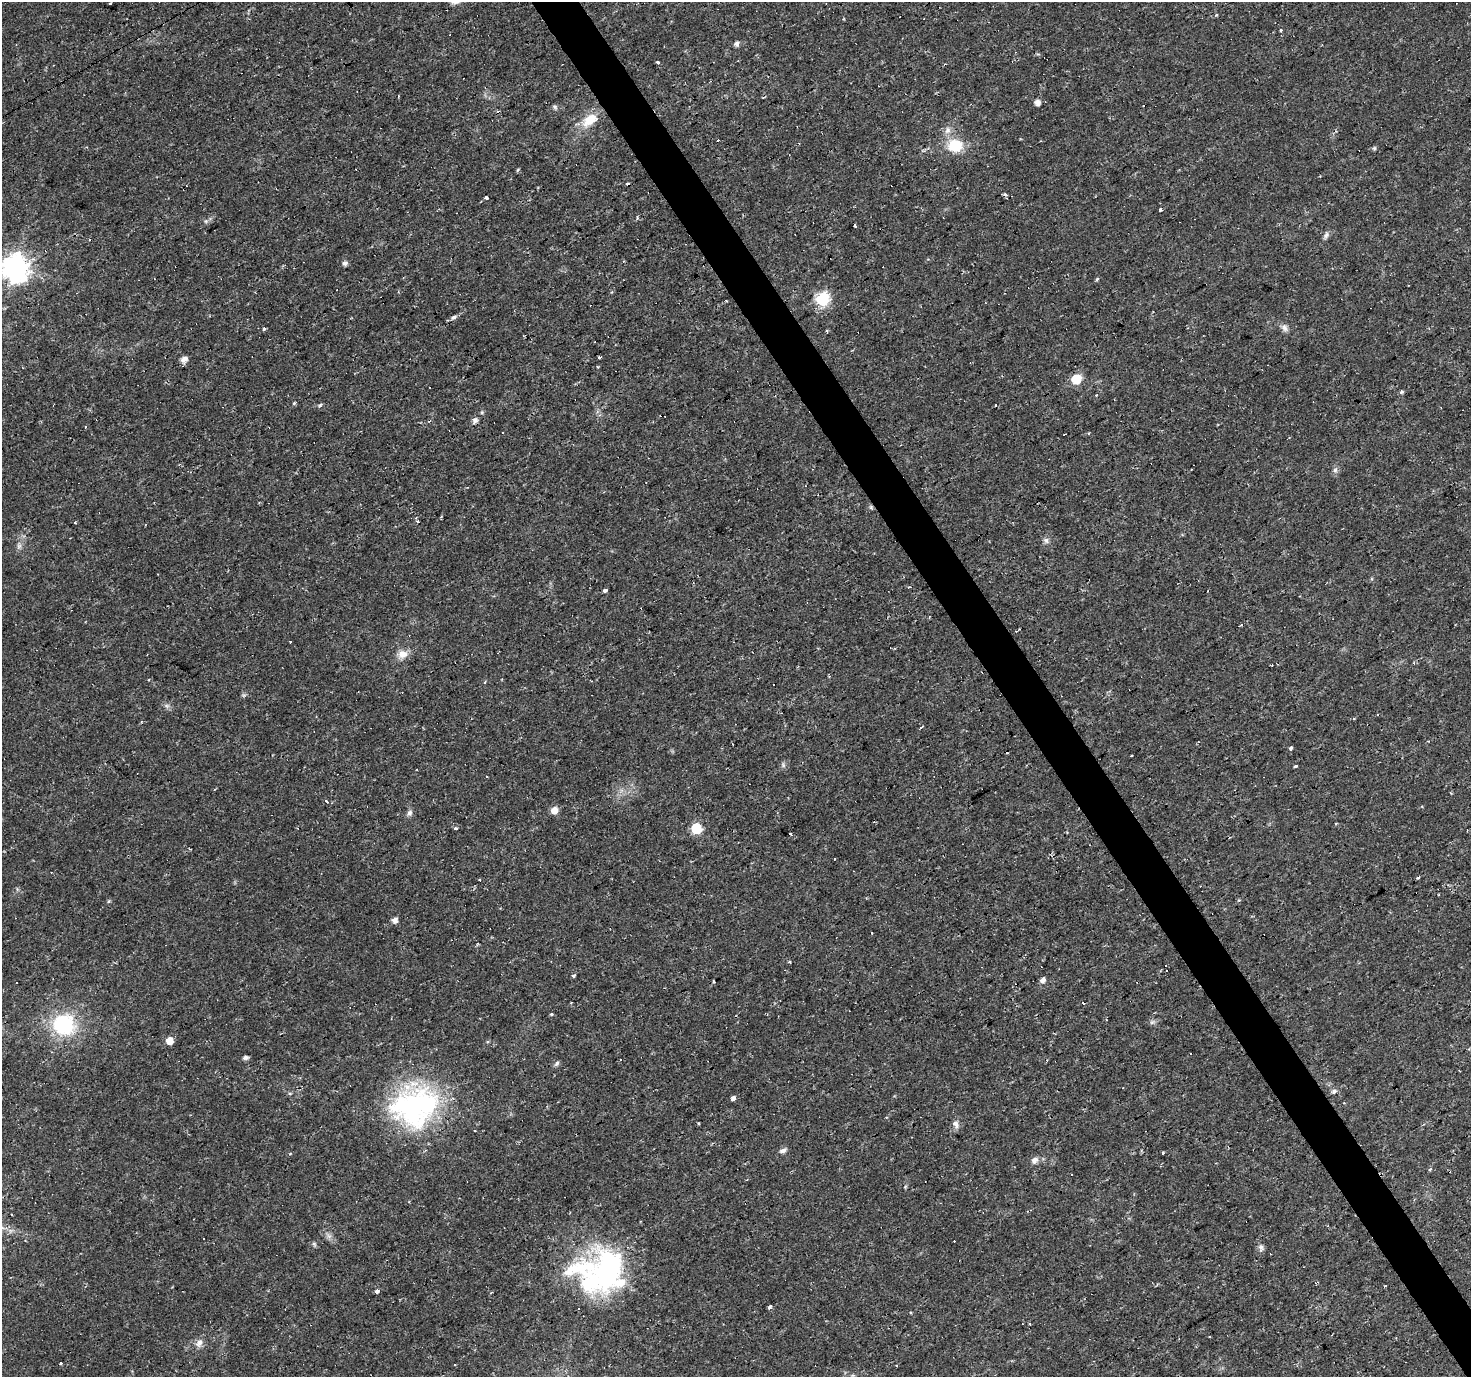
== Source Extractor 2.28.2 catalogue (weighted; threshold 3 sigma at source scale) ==
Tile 6 of 4 x 4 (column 2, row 2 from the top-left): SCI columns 1471-2939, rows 2863-4237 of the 5878 x 5787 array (HDU 1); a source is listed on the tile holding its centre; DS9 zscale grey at full resolution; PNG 1473 x 1379 px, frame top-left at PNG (2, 2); no overlay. Shown black and unused: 3% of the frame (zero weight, under 2 of 3 exposures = <1% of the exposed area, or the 3 px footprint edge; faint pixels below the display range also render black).
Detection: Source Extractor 2.28.2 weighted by HDU 2 'WHT'; one run over the whole footprint, this tile lists its part. Background 0.0199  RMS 0.0024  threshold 0.011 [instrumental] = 3 sigma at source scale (4.5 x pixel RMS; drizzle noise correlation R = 1.50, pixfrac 1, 0.0396/0.0396 arcsec/px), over >= 5 px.
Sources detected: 127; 1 too faint to see at this stretch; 25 cosmic-ray / hot-pixel residue — not listed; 4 inside a brighter listed object's ellipse — not listed separately; the other 97 listed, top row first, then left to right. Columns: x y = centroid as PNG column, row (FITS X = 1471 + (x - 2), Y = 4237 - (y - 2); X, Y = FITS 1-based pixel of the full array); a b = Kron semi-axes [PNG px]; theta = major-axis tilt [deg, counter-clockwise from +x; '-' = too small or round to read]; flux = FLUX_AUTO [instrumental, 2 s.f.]
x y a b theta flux
110 3 3 2 - 0.51
1281 30 3 3 - 0.69
737 44 5 5 - 1
658 62 3 3 - 6.3
398 96 4 2 - 0.18
1037 102 5 5 - 1.7
555 107 7 6 - 0.5
590 120 24 13 34 5.3
947 130 11 8 69 1.4
955 146 19 14 4 6.8
1374 148 7 4 45 0.37
518 170 6 3 46 0.28
1005 194 3 3 - 1
487 198 3 3 - 7.9
1160 210 3 3 - 1.2
637 217 5 3 - 0.28
206 221 6 5 - 0.45
855 225 3 3 - 1.9
1326 235 8 6 73 0.73
89 240 3 2 - 0.19
345 263 5 5 - 0.88
15 268 9 9 - 260
1097 279 6 3 45 0.3
823 299 6 6 - 35
454 317 7 5 37 0.65
1285 328 11 7 -69 1
264 329 3 3 - 1.3
827 331 4 3 - 0.34
599 358 3 3 - 1.5
184 359 8 7 - 1.3
597 367 3 3 - 0.23
1076 379 6 6 - 11
1402 392 6 5 - 0.37
294 403 3 3 - 0.75
320 405 5 4 - 0.41
996 405 3 2 - 0.39
482 412 6 4 72 0.32
475 420 9 6 63 0.89
502 433 3 3 - 0.94
1335 470 7 5 59 0.62
871 507 6 5 - 0.43
417 521 4 3 - 0.6
75 523 3 3 - 0.55
1046 540 8 7 - 0.77
19 546 7 6 - 0.74
605 590 3 3 - 9.1
1242 625 3 3 - 6.2
290 641 3 3 - 1.8
402 654 14 10 4 2.2
484 682 4 3 - 0.34
167 706 7 5 -44 0.59
921 727 4 3 - 0.97
1291 748 4 3 - 1.9
783 765 8 5 -76 0.53
1296 766 4 3 - 2.2
326 801 4 3 - 0.35
554 810 6 6 - 2.5
409 813 9 7 64 0.83
1336 824 3 2 - 0.35
456 828 3 3 - 0.93
696 828 6 6 - 17
791 834 3 2 - 0.51
1418 877 3 3 - 1.2
479 879 3 3 - 1.7
1239 900 3 3 - 0.41
109 901 5 4 - 0.29
395 920 5 5 - 1.4
573 976 4 4 - 0.41
1043 980 6 5 - 1
714 981 3 2 - 0.25
551 1014 5 4 - 0.27
1152 1022 8 4 44 0.5
63 1025 19 18 - 20
169 1041 5 5 - 3.3
245 1057 5 4 - 0.86
557 1063 7 5 52 0.56
1334 1091 6 5 - 0.92
733 1098 4 3 - 2.4
1343 1103 4 2 - 0.22
415 1106 57 46 16 49
955 1124 4 3 - 2.8
475 1131 3 3 - 0.83
783 1150 9 6 31 0.83
1163 1152 3 3 - 1.2
1035 1160 9 8 - 1.1
1429 1169 3 3 - 0.63
905 1187 5 4 - 0.27
203 1239 3 3 - 0.96
314 1244 7 4 -45 0.43
1261 1247 10 7 -89 0.94
607 1271 59 43 64 43
377 1291 4 3 - 2
769 1307 4 3 - 1.3
199 1343 13 9 57 1.5
61 1364 3 3 - 0.94
455 1365 2 2 - 0.23
896 1366 3 2 - 0.28
Overlapping masked pixels (flux is a lower limit): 1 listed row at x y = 871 507
Isophote crosses this tile's border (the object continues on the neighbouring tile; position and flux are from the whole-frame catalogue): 1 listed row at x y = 15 268